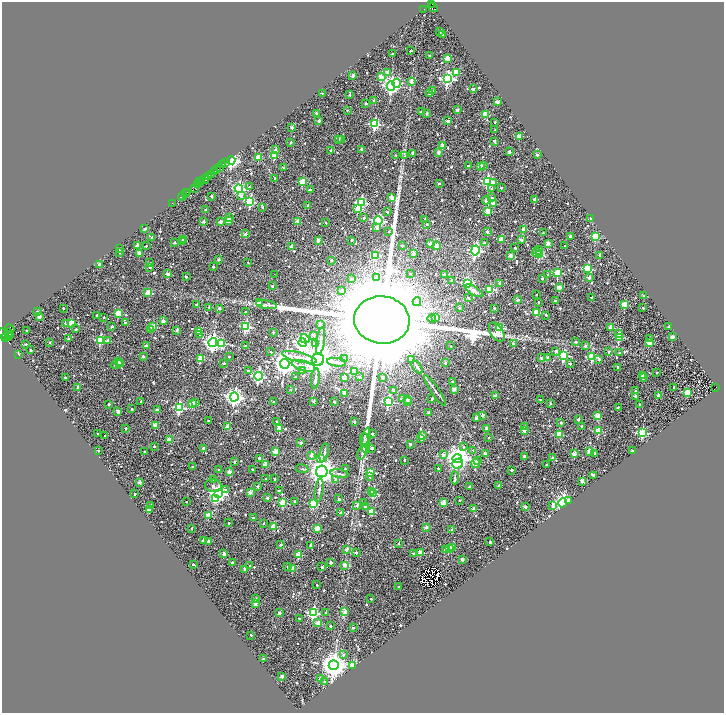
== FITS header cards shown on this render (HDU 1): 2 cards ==
NAXIS1  =                 1444
NAXIS2  =                 1422

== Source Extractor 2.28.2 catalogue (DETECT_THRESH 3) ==
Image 1444 x 1422 px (HDU 1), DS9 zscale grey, zoomed out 1/2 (1 PNG px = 2 x 2 image px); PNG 726 x 715 px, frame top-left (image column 1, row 1422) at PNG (2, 2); each listed source drawn as its Kron ellipse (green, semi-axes under 4 px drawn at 4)
Background 0.721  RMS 0.42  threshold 1.26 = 3 sigma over >= 5 px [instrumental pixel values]
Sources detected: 1003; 124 cannot appear on this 1/2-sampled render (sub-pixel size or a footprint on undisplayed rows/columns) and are neither listed nor drawn; of the other 879, the 500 brightest by FLUX_AUTO listed and drawn (379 fainter detections omitted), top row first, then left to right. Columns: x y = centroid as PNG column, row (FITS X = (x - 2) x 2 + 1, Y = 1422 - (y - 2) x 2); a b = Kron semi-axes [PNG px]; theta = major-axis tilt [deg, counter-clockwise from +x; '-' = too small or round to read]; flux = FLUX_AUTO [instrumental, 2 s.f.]
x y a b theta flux
432 4 2 2 - 6.4e+02
433 7 5 2 - 3.3e+02
424 9 2 1 - 1.4e+02
440 31 2 2 - 2.1e+02
443 35 2 2 - 2.7e+02
411 51 2 2 - 2.4e+02
392 54 2 2 - 1.4e+02
429 55 2 2 - 1.7e+02
447 58 3 3 - 1.8e+03
388 72 2 2 - 8.1e+02
457 72 3 2 - 1.7e+03
353 76 2 2 - 6.1e+02
381 77 2 2 - 1.2e+03
447 79 4 4 - 1.6e+04
411 81 2 2 - 6.9e+02
397 83 4 3 - 2.9e+03
391 86 4 4 - 2.4e+04
473 89 2 2 - 5.4e+02
432 91 2 2 - 7.6e+02
322 93 2 2 - 1.2e+02
350 94 3 2 - 1.7e+02
429 94 2 2 - 1.3e+02
374 101 2 2 - 6.1e+02
497 102 2 2 - 9.4e+02
366 103 2 2 - 4.1e+02
347 110 2 2 - 1.1e+02
457 110 2 2 - 5.7e+02
421 112 2 2 - 1.8e+02
316 113 2 2 - 2.9e+02
427 113 2 2 - 2.0e+02
485 114 3 3 - 2.4e+03
319 121 2 2 - 4.7e+02
448 121 2 2 - 6.7e+02
495 122 2 2 - 2.1e+02
375 124 3 3 - 7.8e+03
292 128 2 2 - 5.3e+02
495 130 2 2 - 1.1e+02
519 136 2 2 - 1.5e+03
338 139 2 2 - 5.1e+02
342 139 2 2 - 3.7e+02
494 141 2 2 - 3.0e+02
291 142 2 2 - 1.3e+02
443 146 2 2 - 1.2e+03
362 149 2 2 - 6.6e+02
275 150 3 2 - 3.9e+02
331 150 2 2 - 1.1e+02
509 151 2 2 - 3.6e+02
438 152 2 2 - 6.2e+02
413 153 2 2 - 4.6e+02
395 155 2 2 - 1.1e+02
537 155 2 2 - 3.3e+02
274 156 3 3 - 2.9e+03
405 156 3 3 - 1.1e+02
258 158 3 2 - 2.2e+03
231 160 4 4 - 2.1e+04
226 162 2 1 - 6.6e+02
223 165 2 2 - 3.7e+02
468 166 2 2 - 2.2e+02
480 166 3 2 - 1.8e+03
483 166 3 3 - 1.5e+02
219 167 2 1 - 4.1e+02
284 168 2 2 - 5.6e+02
217 169 2 2 - 2.2e+02
215 172 3 2 - 3.7e+02
212 174 3 1 - 4.6e+02
208 176 3 2 - 1.1e+03
275 178 2 2 - 1.4e+02
204 179 5 2 - 1.4e+03
201 181 2 1 - 6.0e+02
487 181 4 3 - 1.0e+04
200 182 2 1 - 2.5e+02
303 182 3 3 - 3.5e+03
494 182 4 3 - 2.5e+02
439 183 3 2 - 1.4e+02
197 184 2 2 - 1.1e+03
249 187 3 2 - 1.0e+02
195 188 3 3 - 4.0e+02
239 188 4 4 - 1.2e+04
492 188 3 3 - 1.7e+02
501 188 2 2 - 1.7e+02
310 190 2 2 - 2.1e+02
186 192 2 2 - 5.1e+02
186 194 3 1 - 6.2e+02
183 196 4 2 - 3.3e+03
211 196 2 2 - 2.6e+02
241 196 3 2 - 4.1e+02
392 198 2 2 - 1.5e+03
492 198 4 3 - 1.9e+02
534 199 2 2 - 2.9e+02
486 200 4 2 - 4.9e+02
250 202 4 3 - 6.7e+03
361 203 4 4 - 7.9e+03
173 204 3 1 - 1.1e+02
493 204 2 2 - 1.0e+03
308 205 2 2 - 3.5e+02
262 207 2 2 - 1.4e+02
358 209 3 3 - 1.8e+03
206 210 2 2 - 2.6e+02
488 211 3 2 - 1.9e+03
387 212 2 2 - 1.0e+02
229 218 3 2 - 1.1e+02
364 218 2 2 - 3.1e+02
591 218 2 2 - 1.0e+03
425 219 2 2 - 5.1e+02
228 221 2 2 - 1.4e+03
298 221 2 2 - 9.0e+02
378 221 4 3 - 1.0e+04
204 222 2 2 - 5.0e+02
220 222 2 2 - 8.6e+02
326 223 2 2 - 1.4e+02
427 224 2 2 - 3.0e+02
377 228 3 2 - 6.6e+02
145 229 2 2 - 4.2e+02
524 229 2 2 - 1.3e+03
389 231 2 2 - 1.2e+02
487 232 2 2 - 4.0e+02
543 233 2 2 - 1.9e+02
245 234 2 2 - 6.3e+02
570 236 2 2 - 2.6e+02
152 237 3 2 - 1.4e+02
595 237 3 3 - 4.1e+03
501 239 2 2 - 1.3e+03
183 240 2 2 - 3.1e+02
318 240 2 2 - 6.3e+02
352 240 2 2 - 1.9e+02
521 240 2 2 - 5.2e+02
183 242 3 2 - 2.3e+02
175 243 2 2 - 2.7e+02
484 243 2 2 - 2.8e+02
548 243 2 2 - 8.2e+02
430 244 4 2 - 6.2e+02
137 245 2 2 - 4.7e+02
146 246 2 2 - 1.0e+02
291 246 2 2 - 4.1e+02
402 246 2 2 - 2.7e+02
436 246 3 2 - 1.4e+03
565 246 2 2 - 1.6e+02
515 248 2 2 - 2.2e+02
120 249 2 2 - 1.1e+02
475 250 5 4 - 1.5e+04
538 250 5 4 - 3.4e+02
120 252 2 2 - 1.1e+02
140 253 2 2 - 1.2e+03
537 253 5 3 - 4.7e+02
413 254 2 2 - 7.1e+02
376 255 3 3 - 2.0e+03
540 255 3 3 - 4.7e+03
600 255 2 2 - 4.2e+02
511 256 2 2 - 9.5e+02
219 260 2 2 - 3.6e+02
331 260 2 2 - 2.8e+02
248 262 2 2 - 1.1e+02
149 263 2 2 - 1.0e+02
99 264 2 2 - 3.1e+02
213 266 2 2 - 2.1e+02
150 267 2 2 - 1.8e+02
588 269 3 3 - 5.8e+03
410 273 2 2 - 1.0e+02
558 273 3 3 - 3.8e+03
168 274 2 2 - 8.4e+02
274 274 2 1 - 1.4e+02
444 275 2 2 - 7.5e+02
548 275 2 2 - 4.2e+02
186 277 2 2 - 1.6e+02
589 277 2 2 - 5.6e+02
377 278 4 3 - 3.8e+02
542 278 2 2 - 1.6e+02
351 279 3 2 - 1.6e+02
452 280 2 2 - 2.4e+02
467 283 4 4 - 4.2e+03
500 283 3 2 - 5.9e+02
272 286 2 2 - 4.0e+02
559 287 2 2 - 9.3e+02
490 289 3 3 - 4.3e+03
342 290 3 2 - 2.8e+02
474 291 10 4 -30 2.6e+02
148 293 3 2 - 1.2e+03
536 295 2 2 - 1.4e+02
644 296 2 2 - 5.6e+02
591 297 2 2 - 1.7e+02
469 298 2 2 - 1.3e+02
518 300 3 2 - 7.6e+02
555 301 2 2 - 2.4e+02
259 302 3 3 - 3.6e+02
417 302 4 4 - 2.4e+02
539 302 2 2 - 1.3e+02
197 304 2 2 - 2.8e+02
266 305 10 3 -9 2.5e+02
624 305 3 2 - 2.4e+03
209 307 3 2 - 2.2e+02
63 308 2 2 - 1.1e+02
219 308 2 2 - 5.0e+02
459 308 2 2 - 1.2e+02
494 308 2 2 - 2.0e+02
643 308 2 2 - 1.4e+02
37 312 2 2 - 3.6e+02
246 312 2 2 - 2.5e+02
537 312 3 3 - 3.7e+03
118 313 3 3 - 2.0e+03
546 315 2 2 - 1.2e+02
39 316 2 2 - 1.2e+03
97 316 2 2 - 1.6e+02
104 317 2 2 - 1.3e+02
436 317 2 2 - 4.9e+02
432 318 4 3 - 1.2e+02
382 320 28 23 -7 2.9e+06
163 321 2 2 - 8.2e+02
65 323 3 2 - 3.2e+02
71 323 3 2 - 2.0e+03
125 323 2 2 - 1.7e+02
320 324 2 2 - 5.5e+02
112 326 2 2 - 1.7e+02
669 326 2 2 - 5.0e+02
153 327 3 3 - 2.5e+03
246 327 3 3 - 8.7e+03
500 328 3 3 - 4.9e+03
610 328 2 2 - 1.1e+03
10 329 5 4 - 1.3e+03
76 329 2 2 - 1.1e+02
26 330 2 2 - 1.0e+02
150 330 4 3 - 1.2e+02
177 330 2 2 - 3.8e+02
198 331 2 2 - 6.7e+02
8 332 3 2 - 6.2e+02
273 332 2 2 - 1.5e+02
497 332 10 6 -58 6.2e+02
619 333 2 2 - 4.1e+02
3 334 6 1 -63 1.6e+03
10 335 2 1 - 1.7e+02
200 335 4 3 - 1.0e+02
314 335 2 2 - 2.9e+02
8 337 2 2 - 4.6e+02
619 337 3 3 - 2.8e+03
672 337 2 2 - 1.1e+03
5 338 3 1 - 5.0e+02
68 339 2 2 - 3.3e+02
305 339 5 3 - 2.3e+03
650 339 2 2 - 1.1e+02
100 340 3 3 - 5.2e+03
108 341 2 2 - 4.4e+02
320 341 13 3 82 2.9e+02
50 342 2 2 - 2.2e+02
213 342 4 4 - 3.1e+04
303 342 4 4 - 3.0e+04
575 342 2 2 - 2.1e+02
650 342 3 2 - 1.9e+03
222 343 3 3 - 3.2e+03
315 343 3 3 - 1.7e+02
513 343 2 2 - 2.2e+02
26 344 2 2 - 1.9e+02
146 346 2 2 - 3.3e+02
245 346 2 2 - 1.4e+02
451 346 2 2 - 1.1e+02
585 346 2 2 - 2.9e+02
31 350 2 2 - 3.0e+02
556 351 2 2 - 5.3e+02
271 352 2 2 - 1.4e+02
609 352 2 2 - 1.7e+02
619 353 2 2 - 1.2e+02
18 354 2 2 - 5.8e+02
564 355 3 3 - 6.1e+03
143 356 2 2 - 2.9e+02
229 357 2 2 - 1.1e+02
299 357 17 4 -14 6.0e+02
548 357 2 2 - 5.0e+02
592 357 3 3 - 4.2e+03
541 358 2 2 - 4.6e+02
201 359 3 2 - 1.8e+03
345 359 2 2 - 1.3e+02
599 359 2 2 - 2.8e+02
318 360 6 6 - 1.3e+05
411 360 3 2 - 9.9e+02
118 362 2 2 - 9.9e+02
336 362 9 3 -7 1.9e+02
224 363 2 2 - 2.5e+02
445 363 2 2 - 2.2e+02
116 364 6 3 14 2.1e+02
121 364 2 2 - 2.9e+02
285 364 5 4 - 7.8e+04
570 364 2 2 - 2.5e+02
303 366 12 5 -16 4.7e+02
417 367 7 3 -52 2.4e+02
618 367 2 2 - 2.8e+02
248 371 2 2 - 3.8e+02
302 371 4 3 - 6.5e+02
354 371 3 2 - 2.0e+03
657 373 2 2 - 2.0e+02
643 375 2 2 - 7.8e+02
258 376 4 4 - 1.5e+04
65 377 2 2 - 1.3e+02
295 377 2 2 - 1.5e+02
359 377 2 2 - 1.5e+02
383 377 3 2 - 1.7e+02
344 378 2 2 - 8.5e+02
643 378 2 2 - 2.7e+02
315 379 10 3 84 1.8e+02
452 381 2 2 - 1.2e+02
78 387 2 2 - 3.6e+02
674 387 2 2 - 2.3e+02
716 387 2 1 - 1.3e+02
290 389 2 2 - 1.7e+02
454 389 2 2 - 9.7e+02
393 390 2 2 - 4.4e+02
636 390 2 2 - 2.2e+02
435 391 18 2 -56 2.7e+02
345 393 2 2 - 1.1e+03
687 393 3 3 - 2.8e+03
658 395 3 2 - 4.8e+02
495 396 2 2 - 5.3e+02
635 396 2 2 - 5.1e+02
234 397 4 4 - 3.4e+04
403 399 2 2 - 9.6e+02
432 399 2 2 - 2.3e+02
407 400 2 2 - 3.9e+02
540 400 2 2 - 1.4e+02
141 401 2 2 - 1.4e+02
313 401 2 2 - 2.2e+02
196 402 3 3 - 1.2e+02
274 402 2 2 - 1.0e+02
334 402 2 2 - 3.2e+02
388 402 4 3 - 9.3e+03
408 402 2 2 - 1.7e+02
550 403 2 2 - 2.1e+02
109 404 2 2 - 1.2e+02
193 404 3 2 - 2.1e+03
640 405 2 2 - 3.8e+02
179 407 4 4 - 9.0e+03
618 407 2 2 - 1.1e+02
132 409 2 2 - 1.8e+02
157 410 3 2 - 4.3e+02
118 411 3 2 - 7.2e+02
429 412 2 2 - 5.1e+02
482 415 2 2 - 7.2e+02
598 416 2 2 - 1.6e+03
476 418 2 2 - 6.8e+02
578 419 2 2 - 2.3e+02
208 421 2 2 - 1.4e+02
277 422 2 2 - 1.1e+02
354 422 2 2 - 3.3e+02
561 423 2 2 - 2.4e+02
155 425 2 2 - 1.5e+03
582 426 2 2 - 2.6e+02
228 427 4 2 - 1.0e+03
524 427 2 2 - 3.6e+02
126 428 2 2 - 2.2e+02
280 428 2 2 - 1.1e+03
487 428 2 2 - 7.8e+02
524 431 2 2 - 7.6e+02
598 431 3 3 - 3.4e+03
642 433 3 3 - 6.7e+03
98 434 2 2 - 1.5e+02
372 434 2 2 - 2.7e+02
559 434 3 3 - 2.4e+03
105 436 2 2 - 1.8e+02
422 436 2 2 - 1.2e+03
367 437 9 3 80 2.1e+02
488 437 2 2 - 1.5e+02
364 439 6 3 88 1.5e+02
420 439 2 2 - 4.0e+02
169 440 3 2 - 1.5e+03
301 443 2 2 - 5.5e+02
410 444 2 2 - 3.1e+02
154 446 2 2 - 1.7e+02
464 447 4 3 - 1.0e+02
204 448 2 2 - 4.8e+02
366 448 4 3 - 2.2e+02
372 448 3 2 - 3.7e+02
98 450 2 2 - 1.9e+02
473 450 3 2 - 1.0e+02
589 451 3 2 - 8.9e+02
632 451 2 2 - 3.3e+02
144 452 2 2 - 1.4e+02
276 452 2 2 - 1.6e+03
362 452 7 3 73 1.6e+02
324 453 9 3 77 1.5e+02
594 453 2 2 - 1.6e+02
485 454 2 2 - 4.8e+02
574 454 2 2 - 1.6e+03
311 455 2 2 - 5.5e+02
443 455 2 2 - 7.4e+02
524 456 2 2 - 4.2e+02
259 458 2 2 - 3.4e+02
457 458 5 4 - 7.6e+04
553 458 2 2 - 4.8e+02
320 459 3 3 - 8.4e+02
404 460 2 2 - 1.4e+02
477 460 4 3 - 1.7e+02
234 461 2 2 - 2.9e+02
458 463 6 4 34 2.6e+03
265 464 2 2 - 1.2e+03
476 464 5 2 - 9.7e+02
546 465 2 2 - 1.1e+02
193 466 2 2 - 1.4e+02
438 468 2 2 - 1.4e+02
252 469 2 2 - 1.8e+02
302 469 6 3 -7 1.0e+02
345 469 2 2 - 1.2e+02
219 470 2 2 - 1.0e+02
512 470 2 2 - 3.5e+02
322 471 6 5 - 9.0e+04
229 472 2 2 - 9.6e+02
371 472 3 3 - 3.8e+03
339 474 9 3 -9 1.4e+02
593 475 3 2 - 1.4e+02
370 476 4 3 - 2.0e+02
455 478 6 3 86 1.3e+02
266 479 2 2 - 1.3e+02
275 479 2 2 - 1.6e+02
214 480 2 2 - 2.0e+02
336 480 3 2 - 2.5e+02
582 481 2 2 - 1.1e+03
140 482 2 2 - 5.9e+02
213 486 8 6 -14 4.9e+02
257 486 2 2 - 2.9e+02
499 486 2 2 - 3.5e+02
469 487 2 2 - 2.3e+02
225 489 3 3 - 1.4e+02
279 490 2 2 - 1.0e+02
319 490 11 3 82 2.0e+02
250 492 2 2 - 9.2e+02
371 492 2 2 - 1.0e+03
218 493 4 3 - 2.4e+04
373 493 3 3 - 4.8e+03
135 494 2 2 - 1.1e+02
216 498 4 3 - 3.6e+03
267 498 2 2 - 1.6e+02
339 499 2 2 - 2.8e+02
460 500 2 2 - 1.5e+02
569 500 2 2 - 6.2e+02
295 501 2 2 - 1.5e+02
186 502 2 2 - 1.0e+02
283 503 3 3 - 2.7e+03
363 503 2 2 - 1.3e+02
444 503 3 2 - 1.7e+03
562 503 5 4 - 2.5e+04
313 504 4 3 - 4.5e+03
357 505 3 3 - 1.7e+02
553 505 3 2 - 1.2e+03
151 506 3 2 - 1.6e+02
365 506 2 2 - 1.5e+02
525 507 2 2 - 7.6e+02
474 509 2 2 - 7.2e+02
149 510 2 2 - 8.4e+02
371 511 3 2 - 1.4e+03
340 513 2 2 - 2.6e+02
208 516 3 3 - 2.0e+03
253 518 2 2 - 2.8e+02
229 523 2 2 - 2.3e+02
264 523 2 2 - 1.3e+02
274 527 2 2 - 1.6e+03
426 527 2 2 - 5.7e+02
192 528 2 2 - 1.3e+02
317 528 2 2 - 1.3e+03
452 530 2 2 - 3.4e+02
203 540 2 2 - 6.1e+02
208 541 2 2 - 2.8e+02
490 542 2 2 - 3.5e+02
399 543 2 2 - 1.4e+02
281 545 2 2 - 1.9e+02
311 545 2 2 - 1.6e+02
453 547 2 2 - 8.0e+02
346 549 2 2 - 5.6e+02
449 549 3 2 - 1.5e+03
445 550 3 3 - 2.0e+02
421 552 3 2 - 1.6e+03
356 553 2 2 - 3.9e+02
413 553 2 2 - 1.3e+02
224 554 2 2 - 5.7e+02
298 555 3 3 - 2.5e+03
462 559 2 2 - 5.6e+02
331 562 2 2 - 3.7e+02
232 563 2 2 - 2.7e+02
193 564 2 2 - 1.9e+02
250 565 2 2 - 1.6e+02
344 565 3 2 - 1.4e+03
287 567 3 2 - 1.0e+02
322 567 2 2 - 1.4e+02
293 568 3 2 - 1.6e+03
245 569 2 2 - 2.0e+02
317 585 2 2 - 1.1e+02
399 587 2 2 - 2.0e+02
256 599 3 3 - 1.9e+02
371 599 2 2 - 1.2e+02
255 603 3 2 - 1.2e+03
345 612 3 2 - 6.3e+02
279 613 2 2 - 5.2e+02
313 613 4 4 - 1.1e+04
326 613 2 2 - 2.1e+02
299 618 2 2 - 1.2e+02
318 623 2 2 - 1.2e+03
330 626 2 2 - 3.1e+02
353 628 2 2 - 1.2e+02
251 635 2 2 - 2.0e+02
344 655 3 2 - 1.5e+02
263 659 2 2 - 1.8e+02
334 665 5 5 - 9.7e+04
353 665 3 3 - 3.9e+03
282 676 2 2 - 5.9e+02
320 678 2 2 - 3.9e+02
325 682 3 3 - 1.1e+02
At the frame edge (FLAGS 8, measured only in part): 1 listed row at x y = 3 334
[379 fainter detections neither listed nor drawn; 124 sub-pixel or undisplayed-footprint detections neither listed nor drawn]